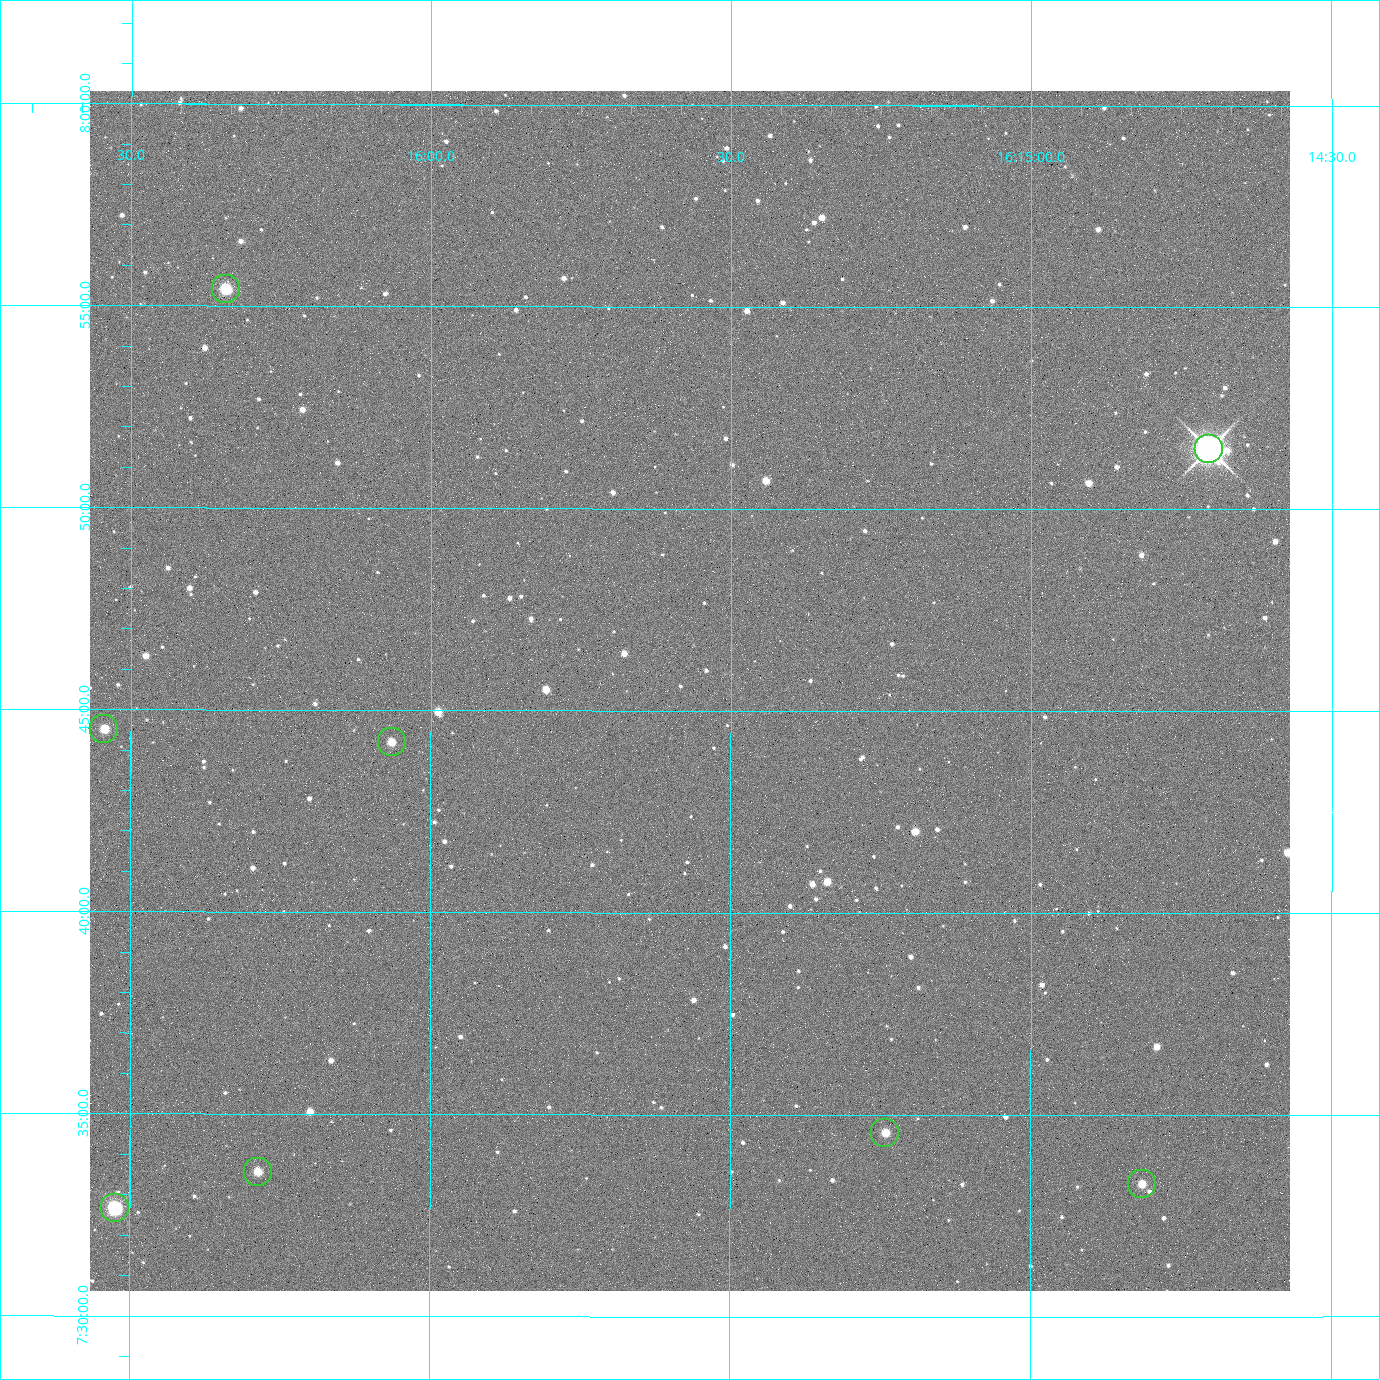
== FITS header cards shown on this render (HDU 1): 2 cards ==
NAXIS1  =                 2400 / Width of image data
NAXIS2  =                 2400 / Height of image data

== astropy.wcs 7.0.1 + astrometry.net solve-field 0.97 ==
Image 2400 x 2400 px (HDU 1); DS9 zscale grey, zoomed out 1/2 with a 90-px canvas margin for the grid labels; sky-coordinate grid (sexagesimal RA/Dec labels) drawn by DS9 from the SOLVED WCS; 8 Tycho-2 reference stars matched to detected sources circled (green)
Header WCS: RA---TAN/DEC--TAN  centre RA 16:15:34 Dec +07:45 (243.89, +7.76 deg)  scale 0.74 arcsec/px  FOV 29.6' x 29.6'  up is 0 deg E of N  parity normal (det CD < 0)
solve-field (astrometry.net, Tycho-2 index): VERIFIED the header's WCS against the Tycho-2 star catalogue (6 matches, 0 conflicts) and refined it, rather than solving blind
Solved WCS: RA---TAN-SIP/DEC--TAN-SIP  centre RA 16:15:34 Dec +07:46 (243.89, +7.76 deg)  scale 0.743 arcsec/px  FOV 29.7' x 29.7'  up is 0 deg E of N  parity normal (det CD < 0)
The solver's refit moves the header's centre by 2.9 arcsec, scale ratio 1.003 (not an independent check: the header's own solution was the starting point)
Tycho-2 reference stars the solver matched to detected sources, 8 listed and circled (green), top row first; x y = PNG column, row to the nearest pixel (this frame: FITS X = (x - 90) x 2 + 1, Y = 2400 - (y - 91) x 2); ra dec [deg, ICRS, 3 dp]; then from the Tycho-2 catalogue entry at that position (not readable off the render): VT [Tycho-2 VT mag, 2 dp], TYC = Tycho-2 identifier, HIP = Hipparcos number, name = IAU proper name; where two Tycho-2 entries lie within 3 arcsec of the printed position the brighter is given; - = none
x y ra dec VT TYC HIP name
226 289 244.086 +7.924 10.10 946-635-1 - -
1209 450 243.676 +7.858 6.72 946-1598-1 79608 -
104 730 244.136 +7.742 11.26 946-889-1 - -
392 742 244.016 +7.737 11.56 946-881-1 - -
885 1133 243.810 +7.576 11.94 946-1047-1 - -
258 1172 244.071 +7.560 11.55 946-984-1 - -
1142 1184 243.703 +7.555 12.21 946-959-1 - -
114 1208 244.131 +7.544 9.21 946-968-1 - -